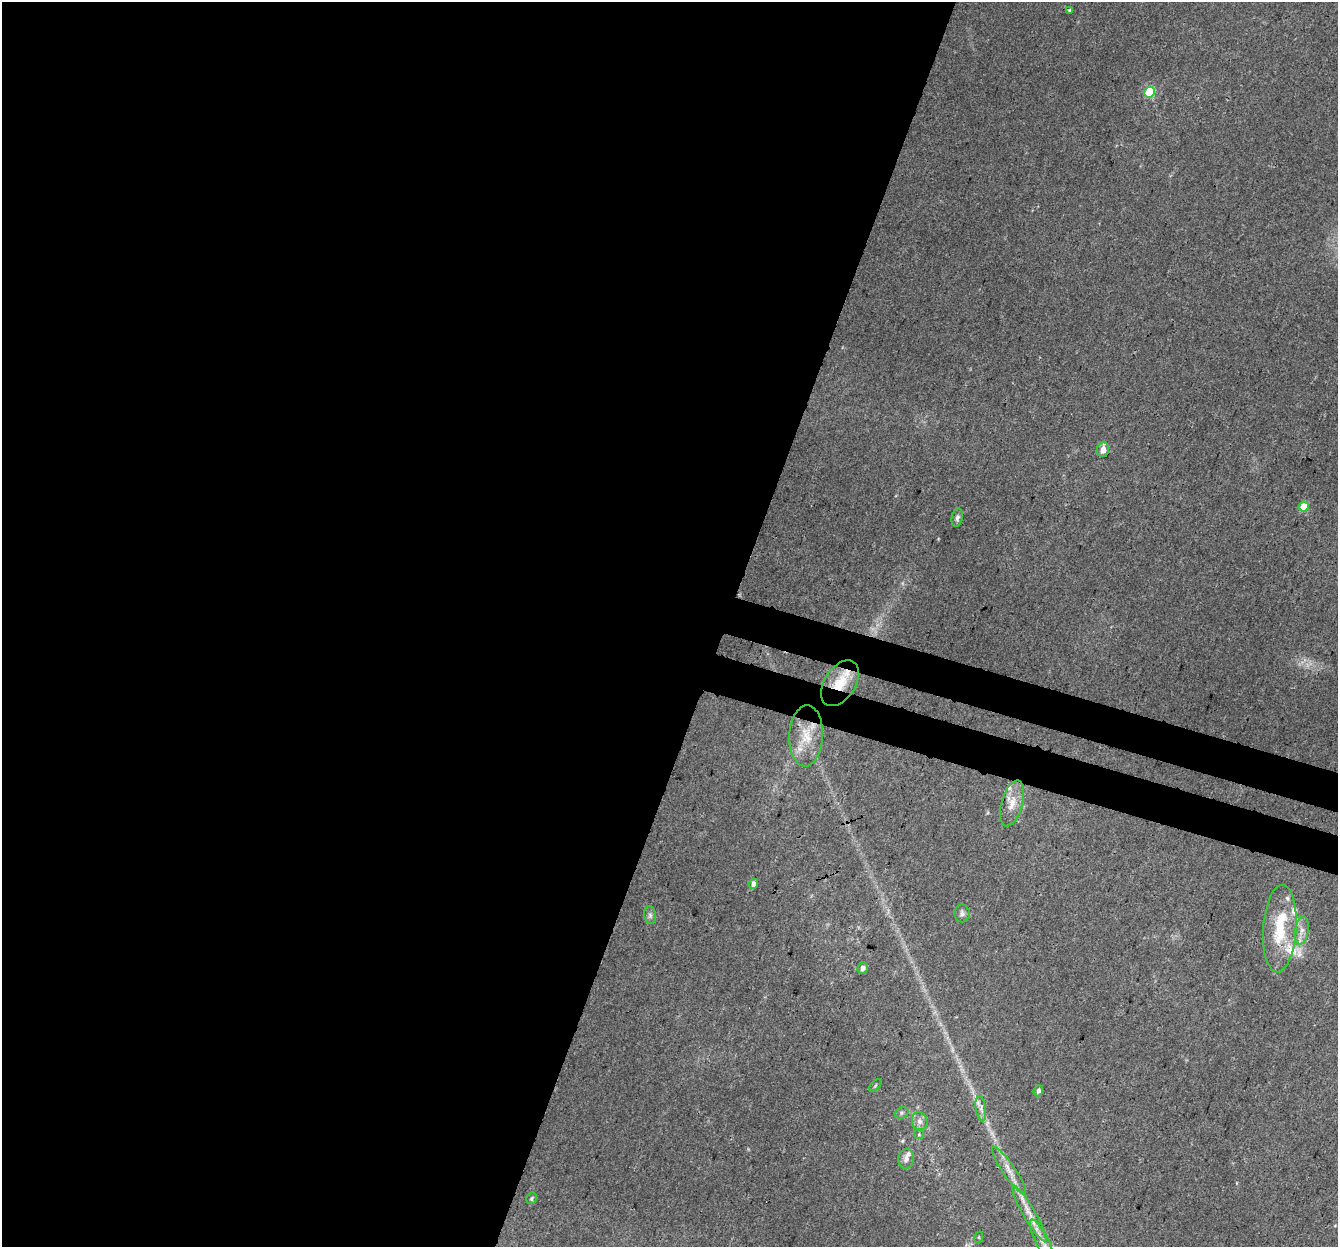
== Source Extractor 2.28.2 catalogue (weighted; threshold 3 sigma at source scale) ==
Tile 5 of 4 x 4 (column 1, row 2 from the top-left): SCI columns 21-1356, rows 2762-4006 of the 5396 x 5587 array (HDU 1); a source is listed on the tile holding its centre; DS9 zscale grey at full resolution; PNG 1340 x 1249 px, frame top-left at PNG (2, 2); each listed source drawn as its Kron ellipse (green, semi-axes under 4 px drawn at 4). Shown black and unused: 57% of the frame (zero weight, under 3 of 4 exposures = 5% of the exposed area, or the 3 px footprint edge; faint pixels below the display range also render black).
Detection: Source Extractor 2.28.2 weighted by HDU 2 'WHT'; one run over the whole footprint, this tile lists its part. Background 0.0321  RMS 0.004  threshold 0.0179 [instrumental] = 3 sigma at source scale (4.5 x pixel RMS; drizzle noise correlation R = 1.50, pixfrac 1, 0.0396/0.0396 arcsec/px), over >= 5 px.
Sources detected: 33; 7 inside a brighter listed object's ellipse — not listed separately; the other 26 listed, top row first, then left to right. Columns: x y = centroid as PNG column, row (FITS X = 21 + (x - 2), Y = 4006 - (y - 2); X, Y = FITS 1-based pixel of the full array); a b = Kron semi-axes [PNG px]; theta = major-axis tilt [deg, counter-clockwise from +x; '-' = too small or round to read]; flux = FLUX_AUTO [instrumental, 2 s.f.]
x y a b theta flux
1069 10 4 3 - 0.43
1149 92 5 5 - 26
1103 450 7 6 - 3.2
1304 507 5 5 - 11
957 518 9 5 80 1.2
840 683 25 15 57 9.6
806 736 30 17 87 12
1012 803 24 10 74 5.6
753 884 5 4 - 1.9
962 913 9 7 90 1.3
650 915 9 6 -81 1.2
1280 929 44 16 86 19
1302 931 14 7 81 2.7
862 968 5 5 - 2.1
875 1085 7 3 45 0.45
1038 1091 6 4 69 1.2
981 1108 13 5 -82 1.8
902 1113 7 5 21 0.9
920 1121 9 7 -72 2
919 1134 5 5 - 0.48
906 1159 10 8 82 2
1009 1171 28 6 -55 4.6
531 1198 6 4 57 0.69
1029 1213 32 6 -60 5.7
979 1237 6 3 71 0.41
1042 1240 23 6 -63 4.5
Overlapping masked pixels (flux is a lower limit): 1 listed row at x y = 840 683